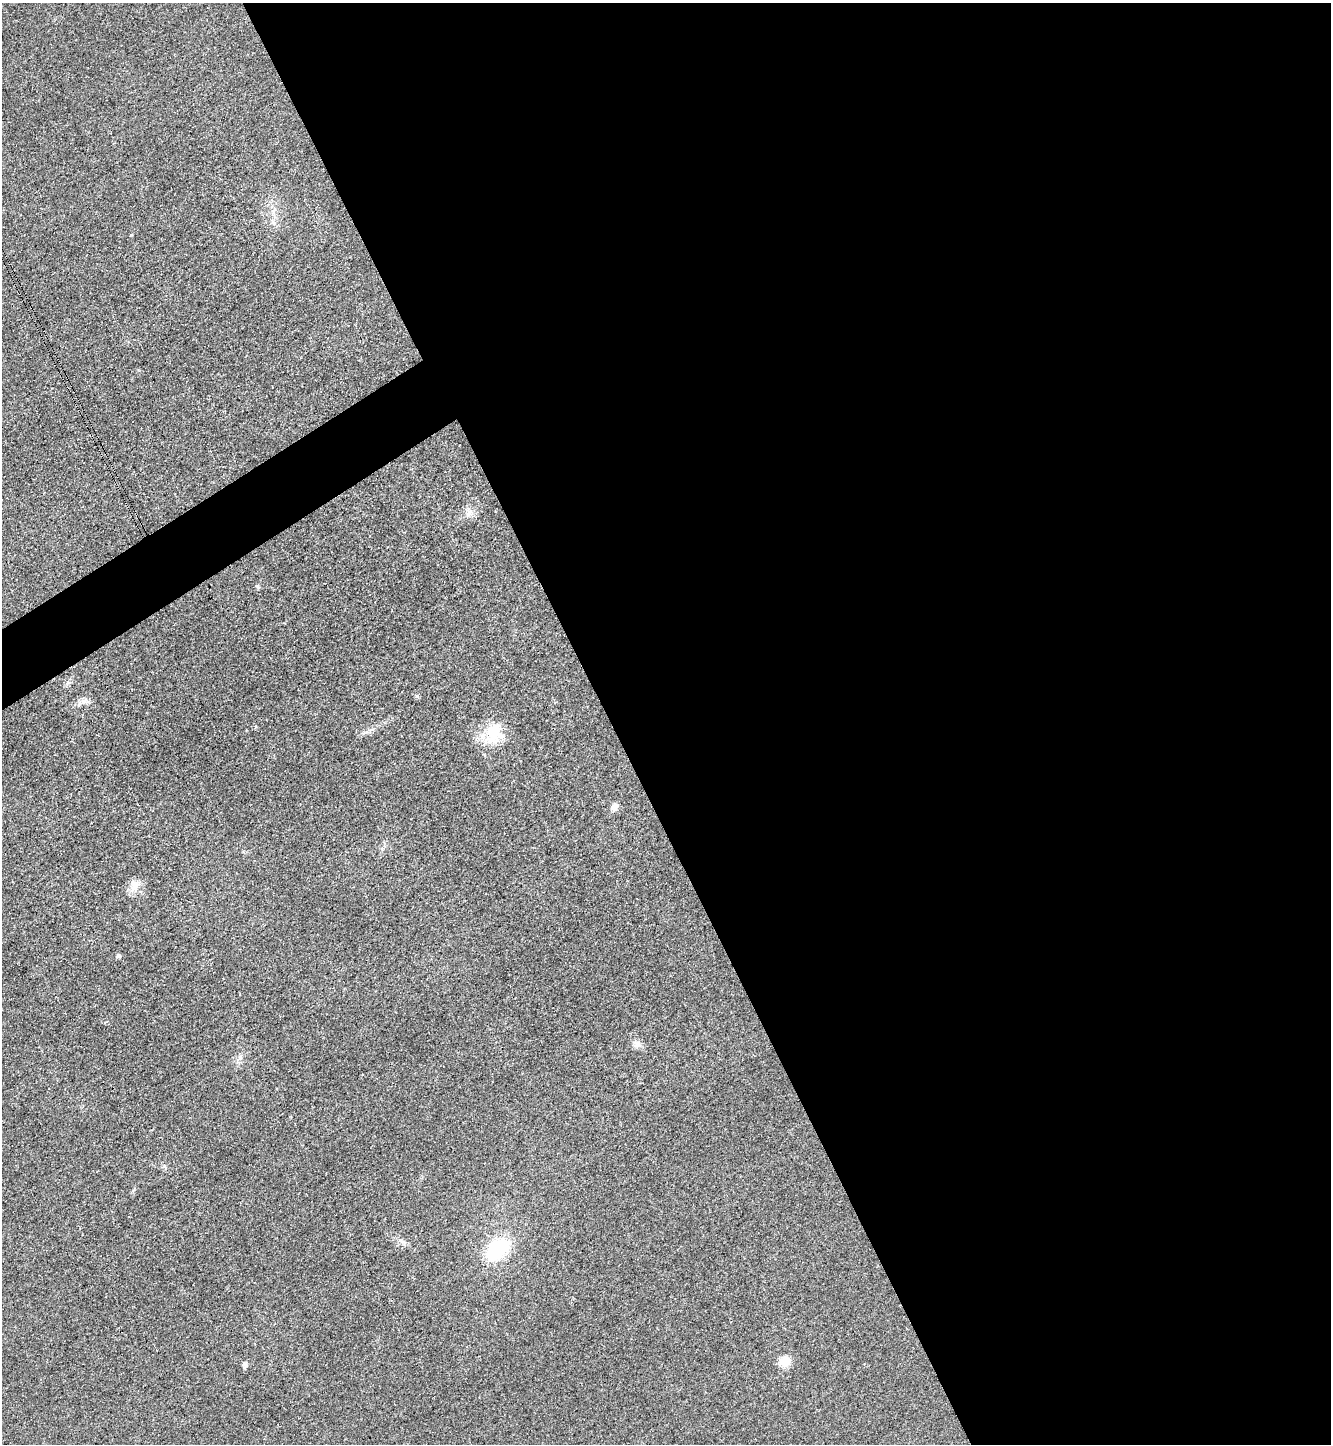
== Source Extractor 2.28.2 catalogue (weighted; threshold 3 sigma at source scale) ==
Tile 8 of 4 x 4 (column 4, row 2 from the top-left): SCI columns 4151-5479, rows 2908-4349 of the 5789 x 5803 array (HDU 1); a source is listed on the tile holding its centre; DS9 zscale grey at full resolution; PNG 1333 x 1446 px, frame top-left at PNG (2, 3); no overlay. Shown black and unused: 56% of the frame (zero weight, under 3 of 4 exposures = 1% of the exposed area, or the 3 px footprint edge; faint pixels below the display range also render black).
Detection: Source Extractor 2.28.2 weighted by HDU 2 'WHT'; one run over the whole footprint, this tile lists its part. Background 0.0342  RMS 0.0048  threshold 0.0215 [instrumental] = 3 sigma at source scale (4.5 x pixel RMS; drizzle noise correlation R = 1.50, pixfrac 1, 0.05/0.05 arcsec/px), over >= 5 px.
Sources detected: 15; all 15 listed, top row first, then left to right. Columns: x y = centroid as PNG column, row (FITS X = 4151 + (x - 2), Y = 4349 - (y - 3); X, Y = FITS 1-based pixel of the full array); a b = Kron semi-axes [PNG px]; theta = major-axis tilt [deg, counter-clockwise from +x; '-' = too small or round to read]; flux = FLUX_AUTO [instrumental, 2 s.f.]
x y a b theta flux
274 210 10 5 63 1.8
469 512 14 6 58 2.4
257 587 7 4 -45 0.69
68 683 7 6 - 1.3
84 701 7 7 - 2
494 733 29 21 84 16
614 807 10 8 69 2.5
134 886 19 11 84 4.7
119 956 5 4 - 1.3
638 1045 9 6 53 1.8
240 1057 8 6 90 1.6
402 1242 13 4 -36 1.8
498 1249 23 14 41 36
785 1361 15 13 38 5.4
244 1367 8 4 -89 1.6
Unlisted compact peaks at least as high as the median listed source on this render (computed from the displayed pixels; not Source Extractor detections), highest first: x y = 417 696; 131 235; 164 1166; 133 1190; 382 849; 256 727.